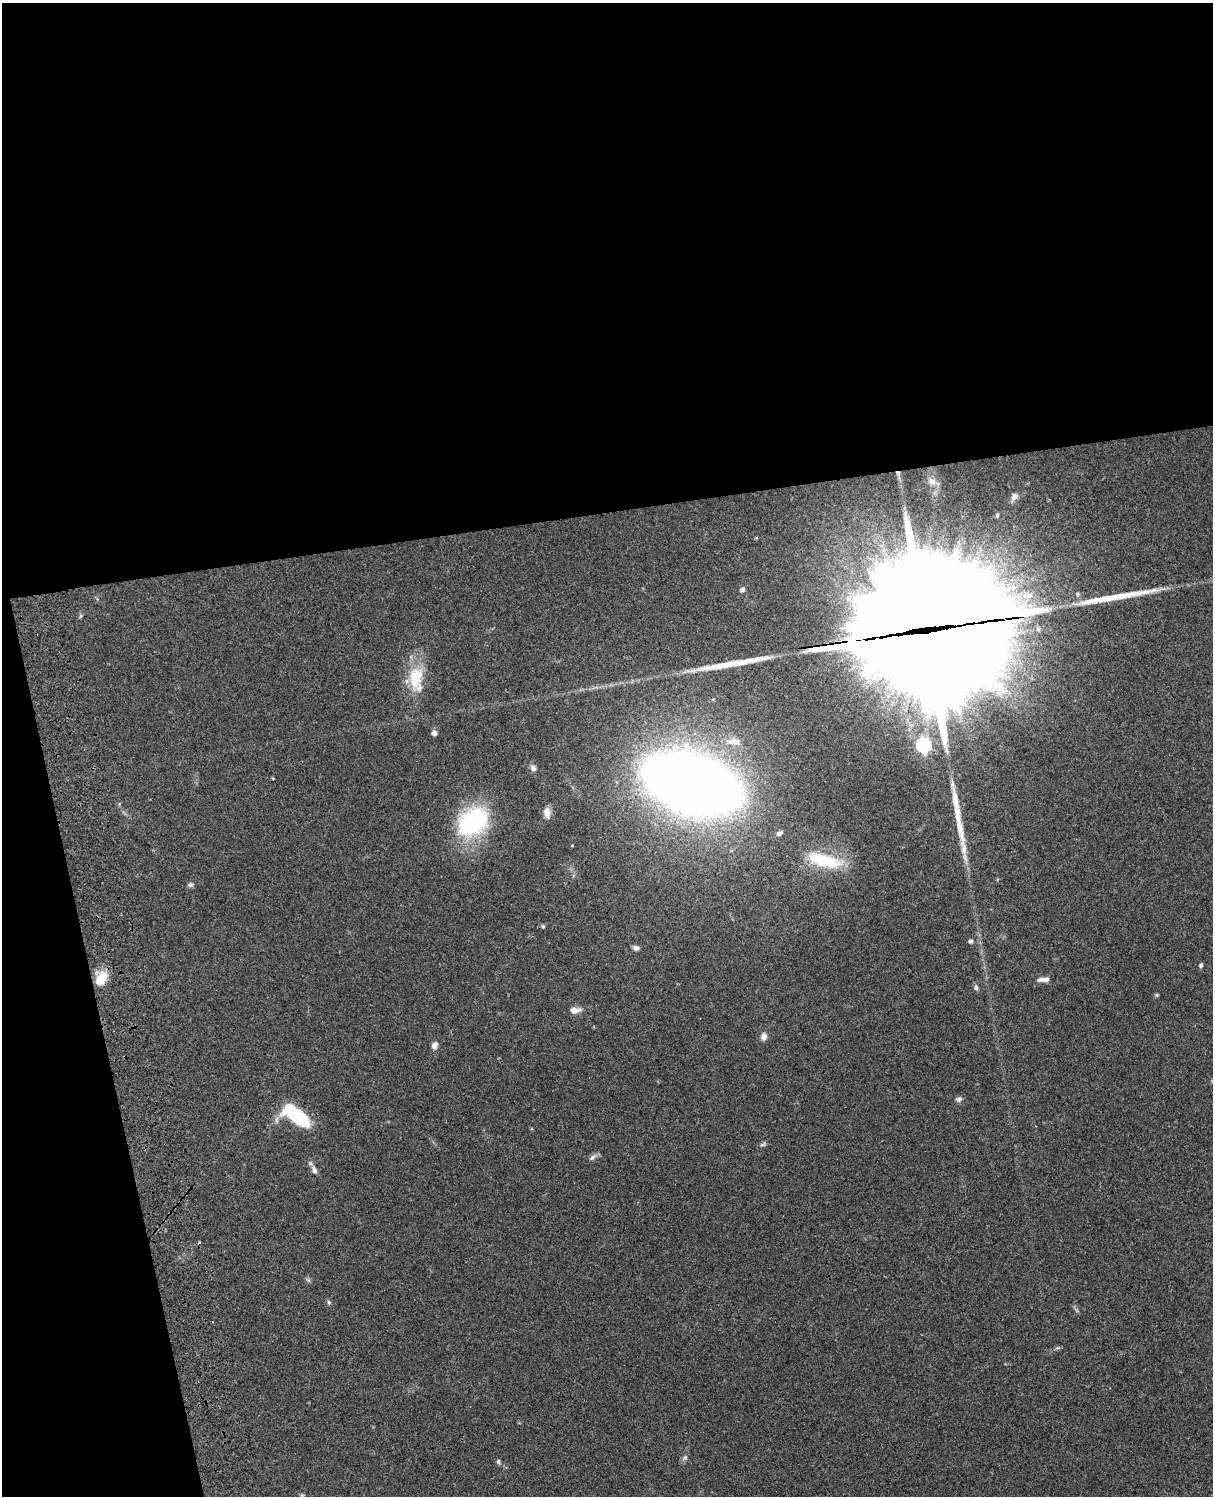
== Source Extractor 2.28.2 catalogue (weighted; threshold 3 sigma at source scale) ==
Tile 1 of 4 x 3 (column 1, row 1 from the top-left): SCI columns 121-1331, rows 3267-4760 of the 5083 x 4925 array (HDU 1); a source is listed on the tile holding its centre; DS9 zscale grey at full resolution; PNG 1215 x 1498 px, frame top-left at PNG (2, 3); no overlay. Shown black and unused: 39% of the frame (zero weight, under 3 of 4 exposures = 6% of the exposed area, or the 3 px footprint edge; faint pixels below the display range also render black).
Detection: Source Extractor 2.28.2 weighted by HDU 2 'WHT'; one run over the whole footprint, this tile lists its part. Background 0.0782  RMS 0.0059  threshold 0.0266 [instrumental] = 3 sigma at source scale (4.5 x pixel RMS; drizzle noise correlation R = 1.50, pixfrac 1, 0.05/0.05 arcsec/px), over >= 5 px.
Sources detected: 45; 3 inside a brighter object's white glare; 1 cosmic-ray / hot-pixel residue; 3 long thin detections or spike segments (spike, bleed or trail) — not listed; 1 inside a brighter listed object's ellipse — not listed separately; the other 37 listed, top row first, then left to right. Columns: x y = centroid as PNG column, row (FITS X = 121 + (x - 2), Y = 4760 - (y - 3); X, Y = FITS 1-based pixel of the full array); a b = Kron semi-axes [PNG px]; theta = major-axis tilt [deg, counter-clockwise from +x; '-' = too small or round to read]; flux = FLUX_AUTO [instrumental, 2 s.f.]
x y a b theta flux
932 481 12 9 -35 3.5
1014 497 11 7 55 2.8
742 589 6 5 - 1.2
80 616 6 4 70 0.81
926 640 84 79 -81 14000
416 678 37 19 82 21
434 733 5 5 - 2.9
734 742 22 11 -4 8.9
923 745 7 6 - 110
533 768 9 7 -47 2.2
273 778 4 3 - 0.43
692 783 55 31 -17 1300
547 812 13 9 -85 4.2
473 822 40 30 37 60
779 833 8 6 27 1.9
824 860 40 14 -15 32
191 885 8 6 20 1.4
543 926 5 4 - 0.75
970 941 4 4 - 1.8
636 948 8 6 -16 1.9
1201 965 6 5 - 1.1
101 978 20 12 54 11
1043 979 16 6 5 3.2
976 987 7 6 - 1.3
1157 995 5 4 - 0.7
575 1010 14 8 4 4
764 1037 9 7 87 3.2
434 1045 8 6 63 2.8
959 1099 8 6 19 1.7
296 1116 35 15 -36 34
763 1144 9 5 15 1.3
592 1157 11 6 38 1.9
314 1170 13 7 -66 2.8
329 1302 6 5 - 0.95
685 1457 7 5 44 1.3
498 1462 7 5 -57 1.2
302 1495 5 5 - 0.83
Overlapping masked pixels (flux is a lower limit): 1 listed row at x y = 926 640